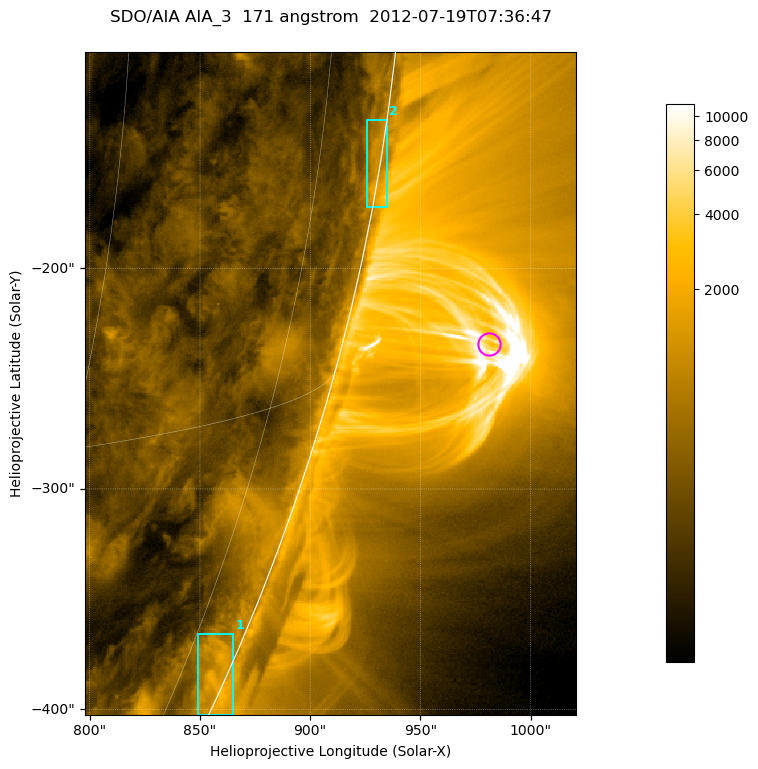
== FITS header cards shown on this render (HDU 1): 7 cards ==
TELESCOP= 'SDO/AIA '           / For AIA: SDO/AIA
INSTRUME= 'AIA_3   '           / For AIA: AIA_ATA1, AIA_ATA2, AIA_ATA3 or AIA_AT
WAVELNTH=                  171 / [angstrom] Wavelength
WAVEUNIT= 'angstrom'           / Wavelength unit: angstrom
DATE-OBS= '2012-07-19T07:36:47.347' / [ISO] Date when observation started; ISO 8
CTYPE1  = 'HPLN-TAN'           / CTYPE1; Typically HPLN
CTYPE2  = 'HPLT-TAN'           / CTYPE2; Typically HPLT

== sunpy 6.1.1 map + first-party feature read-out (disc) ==
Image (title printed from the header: SDO/AIA AIA_3  171 angstrom  2012-07-19T07:36:47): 371 x 501 px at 0.599 arcsec/px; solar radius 944 arcsec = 1575 px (partial field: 1.2% of the solar disc is inside the frame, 48% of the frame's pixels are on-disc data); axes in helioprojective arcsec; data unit not stated in the header (colour bar unlabelled)
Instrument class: DISC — disc imager (sunpy class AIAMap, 171 A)
Bright regions (active regions / flare kernels): reference = the on-disc median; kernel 3 px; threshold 5 sigma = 664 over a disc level ~297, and >= 1.15x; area >= 185 px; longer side >= 4 px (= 2.4 arcsec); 2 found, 2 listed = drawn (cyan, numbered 1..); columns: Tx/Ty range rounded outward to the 2 arcsec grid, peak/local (2 s.f.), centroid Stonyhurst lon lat
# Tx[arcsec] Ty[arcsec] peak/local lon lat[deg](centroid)
1 848..866 -404..-366 7.3 +81 -23
2 924..936 -172..-132 6.2 +85 -9
Off-limb structures (1.02-1.3 R_sun): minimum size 92 px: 3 found; the strongest spans PA ~250..260 deg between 1.02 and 1.14 R_sun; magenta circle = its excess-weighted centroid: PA ~255 deg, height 1.07 R_sun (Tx ~982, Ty ~-234 arcsec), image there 2.8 x the reference